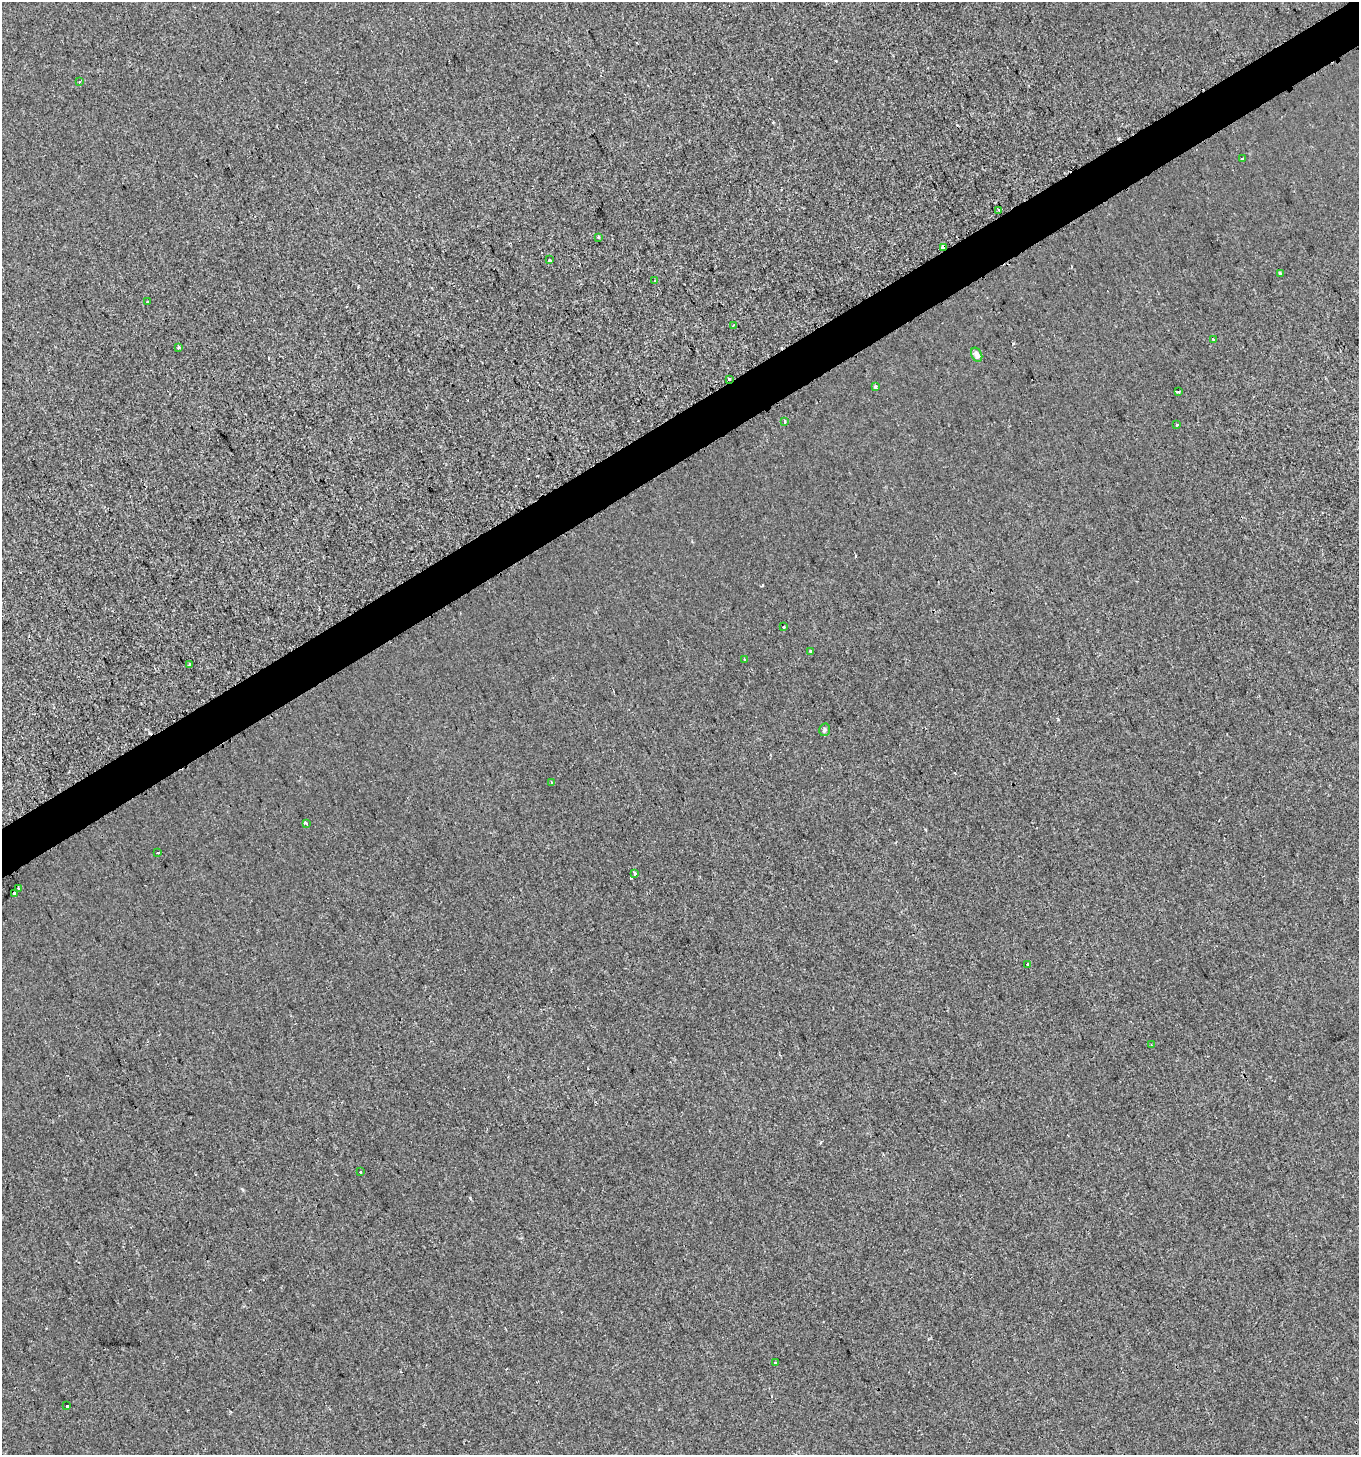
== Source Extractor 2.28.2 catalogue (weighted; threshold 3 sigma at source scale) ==
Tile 10 of 4 x 4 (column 2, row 3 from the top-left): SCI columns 1475-2831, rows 1463-2915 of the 5720 x 5827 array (HDU 1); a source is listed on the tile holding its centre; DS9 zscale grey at full resolution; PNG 1361 x 1457 px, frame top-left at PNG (2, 2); each listed source drawn as its Kron ellipse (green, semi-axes under 4 px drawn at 4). Shown black and unused: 3% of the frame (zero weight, under 2 of 3 exposures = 1% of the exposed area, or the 3 px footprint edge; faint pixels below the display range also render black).
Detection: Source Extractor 2.28.2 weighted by HDU 2 'WHT'; one run over the whole footprint, this tile lists its part. Background 1.24e-04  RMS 0.0048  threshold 0.0217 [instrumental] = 3 sigma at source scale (4.5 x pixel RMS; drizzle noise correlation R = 1.50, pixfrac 1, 0.0396/0.0396 arcsec/px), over >= 5 px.
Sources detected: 41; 7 cosmic-ray / hot-pixel residue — neither listed nor drawn; the other 34 listed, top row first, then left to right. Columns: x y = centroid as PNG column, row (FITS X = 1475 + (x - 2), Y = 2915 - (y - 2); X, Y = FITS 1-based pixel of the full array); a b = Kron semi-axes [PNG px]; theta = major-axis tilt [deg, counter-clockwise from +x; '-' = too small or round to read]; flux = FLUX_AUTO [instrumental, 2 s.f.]
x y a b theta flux
80 82 3 2 - 0.85
1243 159 3 3 - 0.68
999 211 4 3 - 0.63
598 237 4 3 - 0.54
943 247 4 3 - 5
549 260 3 3 - 1.2
1280 274 3 3 - 0.97
655 281 3 3 - 0.5
148 302 3 3 - 1.7
733 326 3 2 - 0.38
1214 339 3 3 - 1.2
179 347 4 3 - 0.66
977 355 7 5 -64 2.9
729 379 3 3 - 4.5
875 387 4 3 - 1.9
1179 392 3 3 - 0.67
785 421 3 3 - 1.6
1177 425 3 3 - 0.71
783 627 3 3 - 1.9
811 651 3 3 - 1.2
745 659 2 2 - 0.49
189 665 3 3 - 4.8
824 730 6 5 - 1
552 782 4 3 - 0.66
306 823 3 3 - 13
158 852 3 3 - 1.2
634 873 4 3 - 3
18 888 3 3 - 1.3
14 893 4 3 - 3.2
1027 964 3 3 - 14
1151 1045 3 2 - 0.48
361 1172 3 2 - 1.1
775 1363 3 3 - 1.5
67 1406 3 3 - 2.2
Overlapping masked pixels (flux is a lower limit): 2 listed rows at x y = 943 247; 729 379
Unlisted compact peaks at least as high as the median listed source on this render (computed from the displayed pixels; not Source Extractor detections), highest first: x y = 470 1198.